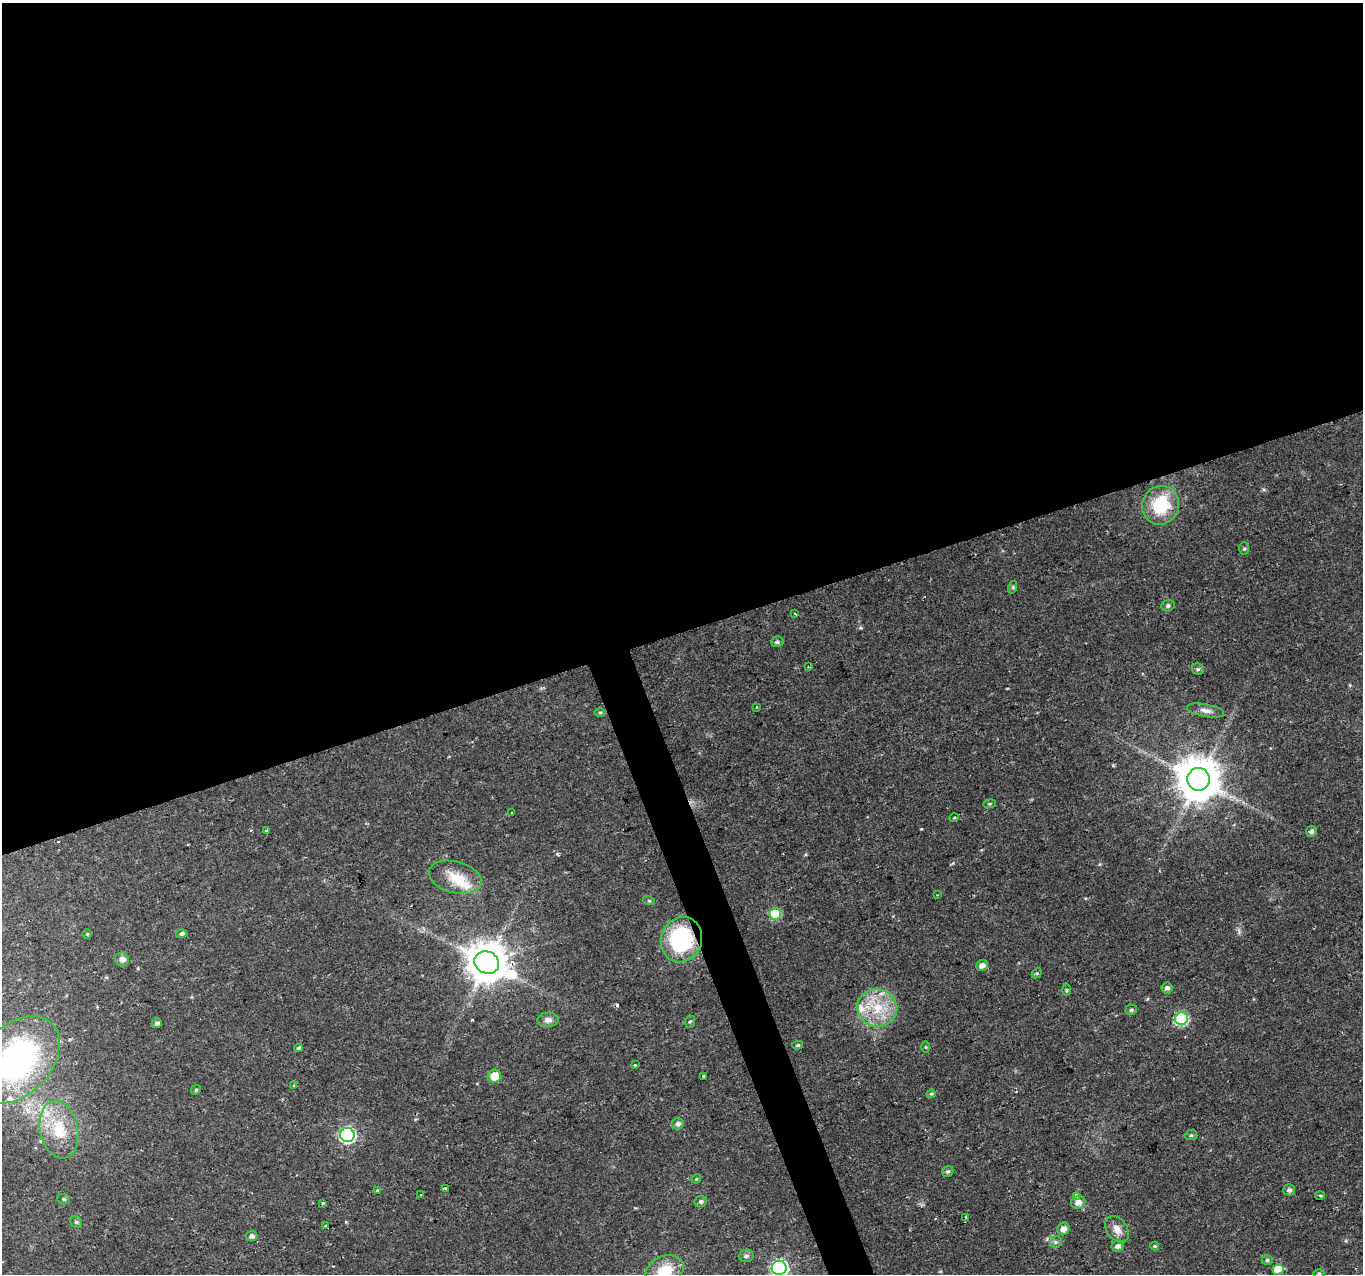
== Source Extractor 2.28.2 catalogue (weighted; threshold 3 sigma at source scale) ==
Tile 2 of 4 x 4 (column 2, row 1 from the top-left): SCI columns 1366-2726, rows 3944-5215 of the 5449 x 5285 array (HDU 1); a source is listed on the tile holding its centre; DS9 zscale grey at full resolution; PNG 1365 x 1276 px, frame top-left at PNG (2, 3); each listed source drawn as its Kron ellipse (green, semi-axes under 4 px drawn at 4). Shown black and unused: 51% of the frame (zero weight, under 2 of 3 exposures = <1% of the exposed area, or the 3 px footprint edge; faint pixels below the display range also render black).
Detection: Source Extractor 2.28.2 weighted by HDU 2 'WHT'; one run over the whole footprint, this tile lists its part. Background 0.0288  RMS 0.0031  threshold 0.0141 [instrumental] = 3 sigma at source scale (4.5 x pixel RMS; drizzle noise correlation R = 1.50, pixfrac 1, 0.0396/0.0396 arcsec/px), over >= 5 px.
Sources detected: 84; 3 cosmic-ray / hot-pixel residue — neither listed nor drawn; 4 inside a brighter listed object's ellipse — not listed separately; the other 77 listed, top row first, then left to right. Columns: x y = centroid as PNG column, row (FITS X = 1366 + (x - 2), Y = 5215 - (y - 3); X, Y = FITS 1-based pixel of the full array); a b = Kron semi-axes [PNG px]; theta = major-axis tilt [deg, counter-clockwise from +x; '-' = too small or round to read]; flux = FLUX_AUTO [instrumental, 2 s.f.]
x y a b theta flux
1161 505 19 18 - 16
1244 549 6 5 - 0.48
1013 587 6 4 72 0.44
1168 606 6 5 - 0.73
795 614 3 2 - 0.44
777 642 6 5 - 0.67
808 667 4 3 - 0.3
1198 669 6 5 - 0.58
757 707 3 2 - 0.63
1205 711 19 6 -11 1.8
600 712 5 3 - 0.4
1199 779 11 11 - 1100
990 804 6 3 8 0.37
511 812 3 2 - 0.5
954 818 5 3 - 0.31
266 830 4 2 - 0.39
1311 831 5 5 - 0.86
455 877 27 15 -15 7.5
937 895 2 2 - 0.24
649 901 6 3 -18 0.38
775 914 6 6 - 16
87 934 4 4 - 0.3
182 934 6 4 14 0.89
682 940 23 20 71 33
122 959 7 6 - 1.7
487 962 12 11 - 920
982 966 6 5 - 1.7
1037 973 6 4 44 0.4
1167 988 5 5 - 1
1066 990 6 4 89 0.38
877 1008 20 18 -15 11
1131 1010 6 5 - 0.59
1181 1019 6 6 - 36
548 1020 10 7 2 1.5
690 1022 6 5 - 0.5
157 1023 5 4 - 1
798 1045 5 4 - 0.48
926 1047 6 4 -89 0.36
299 1048 4 4 - 0.52
17 1060 50 34 47 66
635 1065 3 2 - 0.33
494 1076 6 6 - 5.1
703 1076 4 3 - 2.1
294 1086 3 3 - 0.92
196 1090 5 4 - 0.43
931 1094 4 4 - 0.44
678 1124 6 5 - 1.1
59 1130 29 19 -78 12
347 1135 7 7 - 65
1191 1135 6 5 - 0.59
948 1171 6 5 - 0.63
696 1179 5 3 - 0.33
445 1189 4 3 - 0.85
378 1190 4 3 - 0.44
1289 1190 6 5 - 0.94
421 1195 3 3 - 0.34
1077 1196 4 3 - 2.6
1320 1196 5 3 - 0.41
64 1199 6 5 - 0.58
701 1202 6 5 - 0.82
1078 1202 7 6 - 2
323 1203 3 3 - 0.81
966 1217 3 3 - 14
76 1222 6 5 - 0.58
326 1226 3 2 - 0.41
1064 1229 6 6 - 1.8
1117 1229 14 10 -52 2.7
252 1236 5 5 - 1.1
1056 1242 6 5 - 0.67
1118 1246 6 5 - 0.97
1155 1246 4 4 - 0.35
746 1256 7 6 - 0.81
1267 1260 5 4 - 0.59
779 1268 7 7 - 73
1278 1269 5 5 - 5.5
665 1271 20 14 24 9.2
1319 1273 6 4 -1 0.35
Overlapping masked pixels (flux is a lower limit): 2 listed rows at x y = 682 940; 487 962
Isophote crosses this tile's border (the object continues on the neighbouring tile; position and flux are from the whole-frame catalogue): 3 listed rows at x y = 17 1060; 779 1268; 665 1271